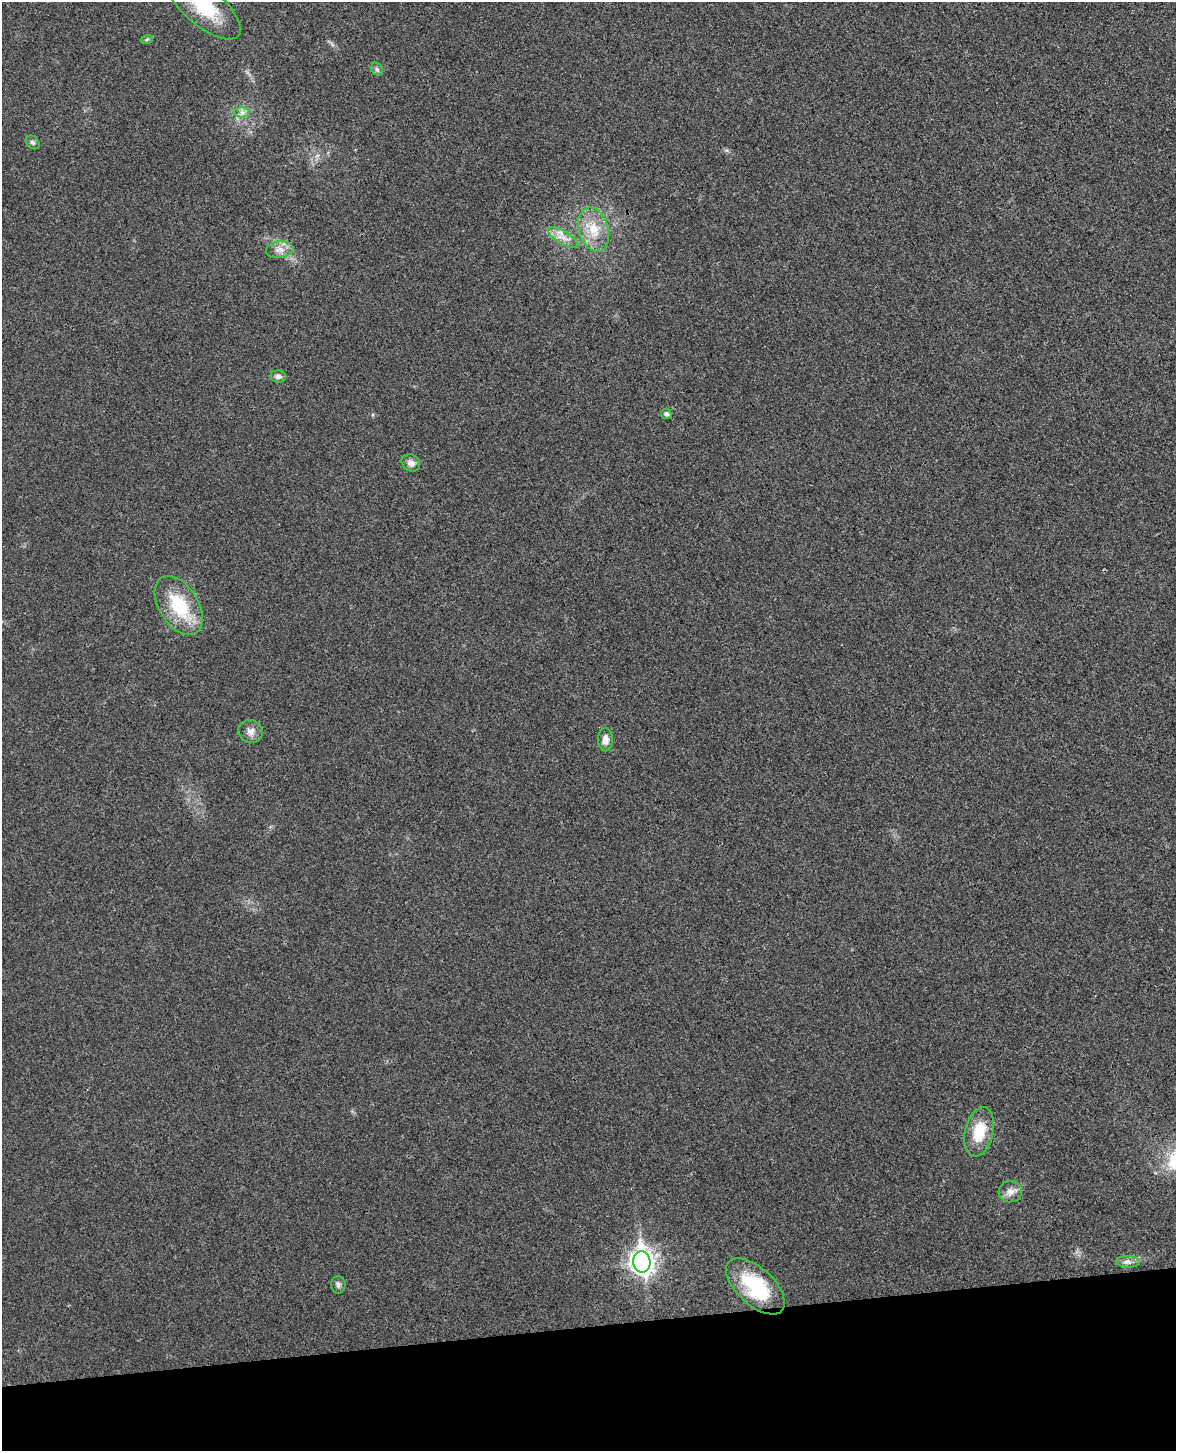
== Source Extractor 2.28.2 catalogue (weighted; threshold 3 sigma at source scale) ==
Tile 10 of 4 x 3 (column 2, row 3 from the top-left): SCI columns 1231-2404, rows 145-1593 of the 4811 x 4744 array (HDU 1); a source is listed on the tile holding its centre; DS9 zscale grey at full resolution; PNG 1178 x 1453 px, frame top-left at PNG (2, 2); each listed source drawn as its Kron ellipse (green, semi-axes under 4 px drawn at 4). Shown black and unused: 9% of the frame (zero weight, under 3 of 4 exposures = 6% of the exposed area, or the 3 px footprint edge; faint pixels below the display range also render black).
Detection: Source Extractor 2.28.2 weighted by HDU 2 'WHT'; one run over the whole footprint, this tile lists its part. Background 0.0202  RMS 0.0063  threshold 0.0282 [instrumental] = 3 sigma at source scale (4.5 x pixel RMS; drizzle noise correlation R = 1.50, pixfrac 1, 0.05/0.05 arcsec/px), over >= 5 px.
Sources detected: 20; all 20 listed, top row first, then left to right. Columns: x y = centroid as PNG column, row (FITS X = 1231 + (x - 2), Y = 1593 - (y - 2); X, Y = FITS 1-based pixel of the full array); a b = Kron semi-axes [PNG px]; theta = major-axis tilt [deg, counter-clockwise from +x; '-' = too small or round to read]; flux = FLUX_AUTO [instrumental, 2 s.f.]
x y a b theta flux
203 6 46 19 -41 35
147 39 6 4 20 0.9
377 69 7 5 -46 1.4
242 113 8 5 -1 2.2
32 142 7 6 - 1.6
594 230 22 15 -73 16
563 238 17 6 -31 5.6
280 250 14 8 9 4.5
278 376 8 6 -3 2.4
666 414 5 5 - 1.8
411 463 10 8 -35 3.9
179 606 33 19 -58 34
251 731 12 11 - 4.1
605 739 12 7 -89 4.3
979 1132 25 14 77 18
1010 1192 11 10 - 4.4
642 1262 10 8 -83 460
1128 1262 11 5 -2 2.6
338 1285 8 7 - 1.9
755 1286 36 18 -43 39
Isophote crosses this tile's border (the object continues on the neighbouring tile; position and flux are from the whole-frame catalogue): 1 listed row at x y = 203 6